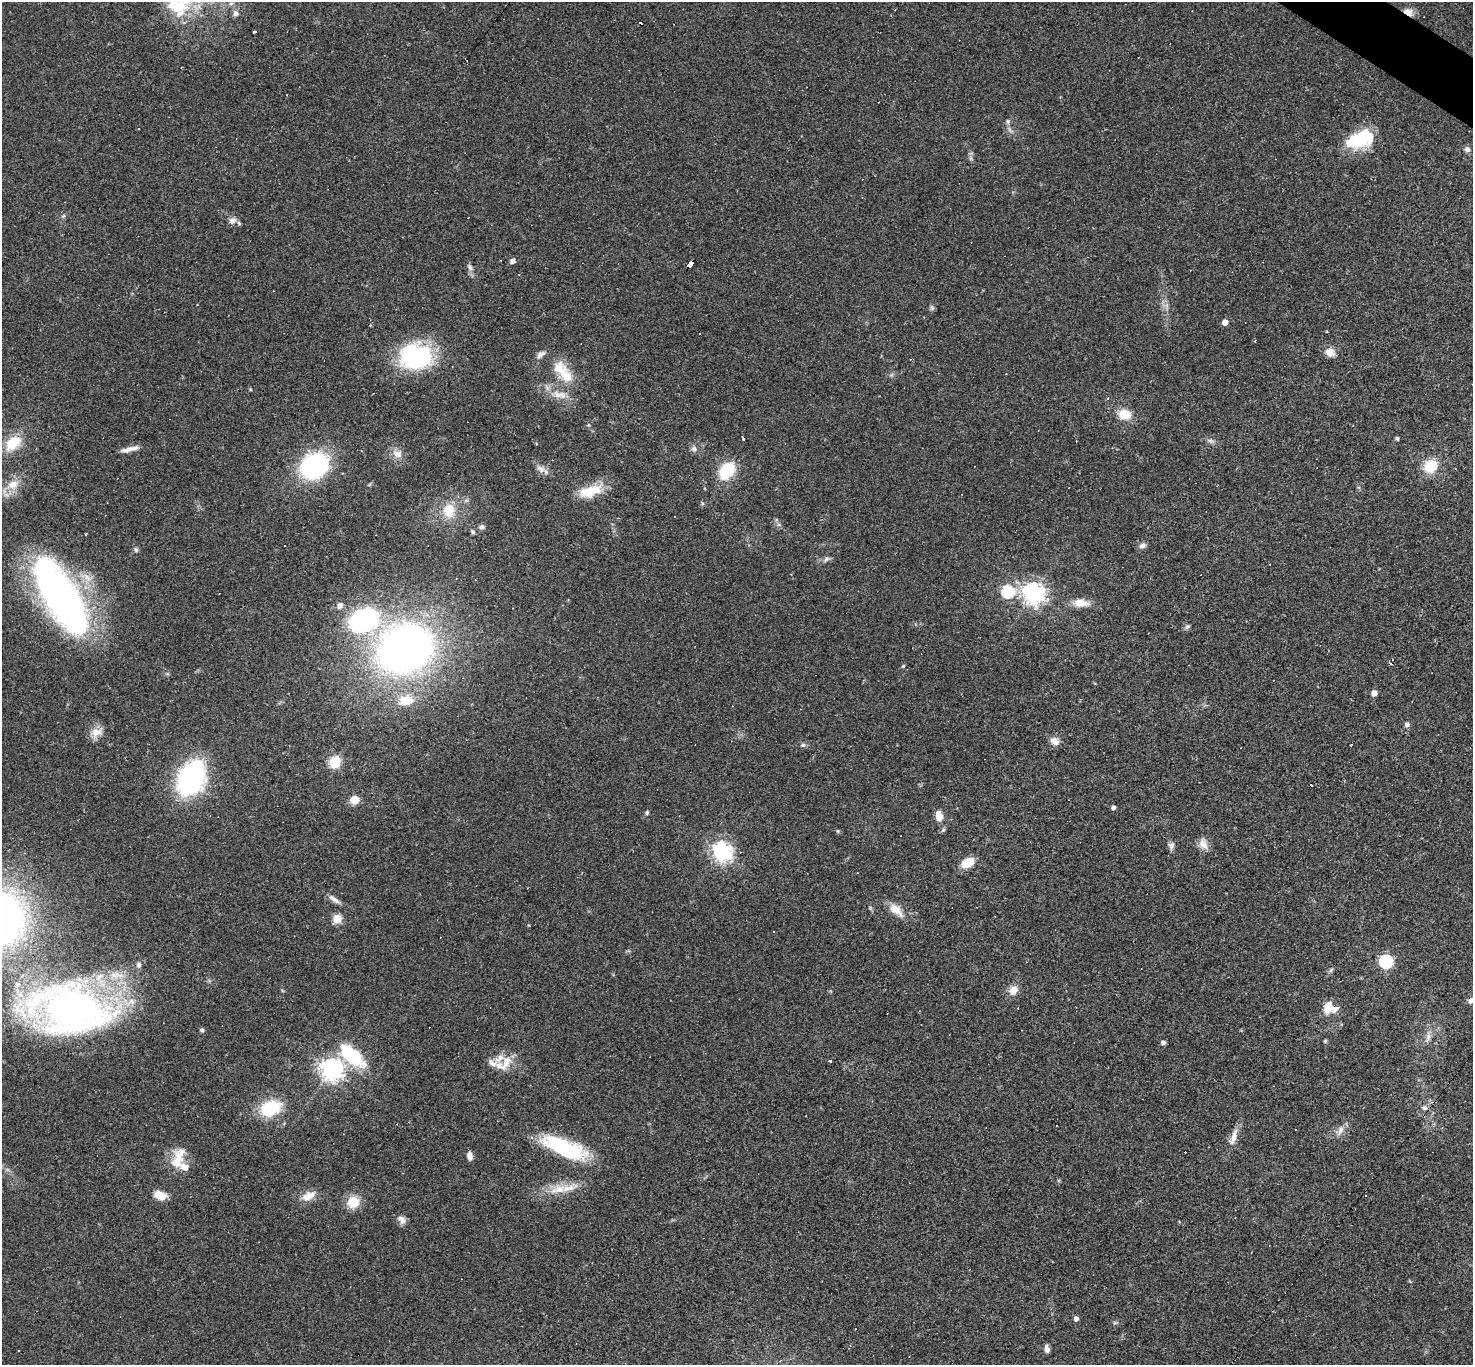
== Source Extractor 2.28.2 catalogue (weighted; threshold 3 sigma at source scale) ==
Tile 10 of 4 x 4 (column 2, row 3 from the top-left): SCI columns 1471-2941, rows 1652-3014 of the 5882 x 5889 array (HDU 1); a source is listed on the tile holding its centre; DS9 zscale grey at full resolution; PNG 1475 x 1367 px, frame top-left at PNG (2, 2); no overlay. Shown black and unused: <1% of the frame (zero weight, under 2 of 3 exposures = <1% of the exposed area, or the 3 px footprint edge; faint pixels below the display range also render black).
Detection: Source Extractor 2.28.2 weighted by HDU 2 'WHT'; one run over the whole footprint, this tile lists its part. Background 0.0731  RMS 0.0056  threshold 0.0251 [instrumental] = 3 sigma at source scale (4.5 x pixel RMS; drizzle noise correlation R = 1.50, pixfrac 1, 0.05/0.05 arcsec/px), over >= 5 px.
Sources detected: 136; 1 too faint to see at this stretch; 1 inside a brighter object's white glare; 21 cosmic-ray / hot-pixel residue — not listed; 8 inside a brighter listed object's ellipse — not listed separately; the other 105 listed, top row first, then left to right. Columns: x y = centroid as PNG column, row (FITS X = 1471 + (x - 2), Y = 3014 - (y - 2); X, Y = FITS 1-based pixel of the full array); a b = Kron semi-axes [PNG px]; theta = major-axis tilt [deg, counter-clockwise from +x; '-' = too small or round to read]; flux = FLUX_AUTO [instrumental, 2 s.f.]
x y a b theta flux
231 3 7 4 19 1.1
179 6 42 26 -41 34
1408 12 11 8 -33 5.1
235 13 9 8 - 2.1
254 32 3 2 - 0.66
1008 121 7 5 -83 1.2
1360 139 32 18 22 28
1467 149 8 7 - 1.8
63 216 6 4 18 0.78
233 220 11 8 3 2.9
512 261 5 5 - 2.5
690 264 7 4 54 52
470 267 10 5 -66 1.8
932 307 8 6 -88 1.2
1225 322 5 4 - 5.6
1330 352 11 9 -29 5
540 354 13 7 40 2.5
416 356 33 25 1 73
566 376 28 15 -56 14
250 389 4 3 - 0.61
558 395 16 8 -37 5.9
1108 398 4 4 - 0.71
1124 414 13 11 -12 9.8
1397 438 4 4 - 1.1
743 439 5 3 - 1.2
13 443 19 12 45 15
130 449 24 5 13 4.2
694 449 9 7 -27 1.9
397 454 15 10 -23 4.6
314 466 24 19 34 79
1430 466 11 9 42 19
541 469 14 7 -36 3.3
727 471 15 11 52 27
13 484 17 11 22 7.3
590 491 33 13 19 14
449 510 20 16 86 13
779 524 7 5 -29 1.2
481 527 7 6 - 1.6
473 532 7 5 -59 1
1142 545 9 7 22 2
136 550 7 5 -59 1.2
826 559 9 6 34 1.7
1008 592 6 6 - 60
1034 593 7 7 - 380
61 596 64 24 -58 320
1080 603 20 10 -5 7.5
340 605 6 5 - 2.6
363 620 22 16 23 97
1187 627 8 5 48 1.2
1148 633 3 2 - 0.33
405 650 43 34 13 340
1391 664 5 4 - 0.89
903 666 6 3 44 0.63
1374 693 4 4 - 5.1
406 700 8 6 7 17
1407 724 7 6 - 1.5
96 732 17 12 29 5.5
1054 741 13 9 -36 3.7
803 745 7 5 10 1.3
1351 745 3 2 - 0.52
335 762 13 11 60 11
191 778 32 23 63 96
354 800 9 8 - 6.5
1113 807 4 4 - 1.8
647 813 6 4 86 0.9
939 816 11 7 -80 6.3
1203 844 16 11 -68 4.6
1171 845 10 8 -88 2.1
722 851 7 7 - 240
968 862 13 8 28 11
334 899 19 6 -35 3
896 910 23 11 -42 6.8
337 919 5 5 - 25
1386 962 6 6 - 93
138 965 8 7 - 1.8
1331 970 7 4 53 0.96
1013 990 12 10 50 5.2
1471 1000 9 7 24 2.2
1327 1007 16 9 71 6.3
72 1009 66 40 -9 300
202 1030 5 5 - 1.2
1428 1037 13 6 76 2.8
1325 1041 5 4 - 0.66
1163 1042 4 4 - 2.1
352 1055 36 17 -40 31
830 1061 3 3 - 3.6
506 1062 23 11 66 7.8
492 1063 13 7 -30 3.2
332 1069 7 7 - 440
270 1108 21 15 21 28
1424 1108 8 7 - 2.1
1340 1130 16 7 67 3.5
1234 1137 26 7 74 5.3
566 1148 47 17 -22 47
469 1155 8 5 -88 3.8
178 1159 30 14 71 12
558 1189 28 13 12 12
160 1195 14 8 -21 7.5
308 1196 20 10 29 6.4
1366 1196 3 3 - 8.5
353 1202 13 12 - 11
403 1221 10 9 - 2.4
1076 1318 4 4 - 2.8
1115 1323 6 4 -18 0.79
1047 1349 8 5 -78 2.6
Overlapping masked pixels (flux is a lower limit): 2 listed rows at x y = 1408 12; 690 264
Isophote crosses this tile's border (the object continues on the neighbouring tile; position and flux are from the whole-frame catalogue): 3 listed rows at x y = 179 6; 1471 1000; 72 1009